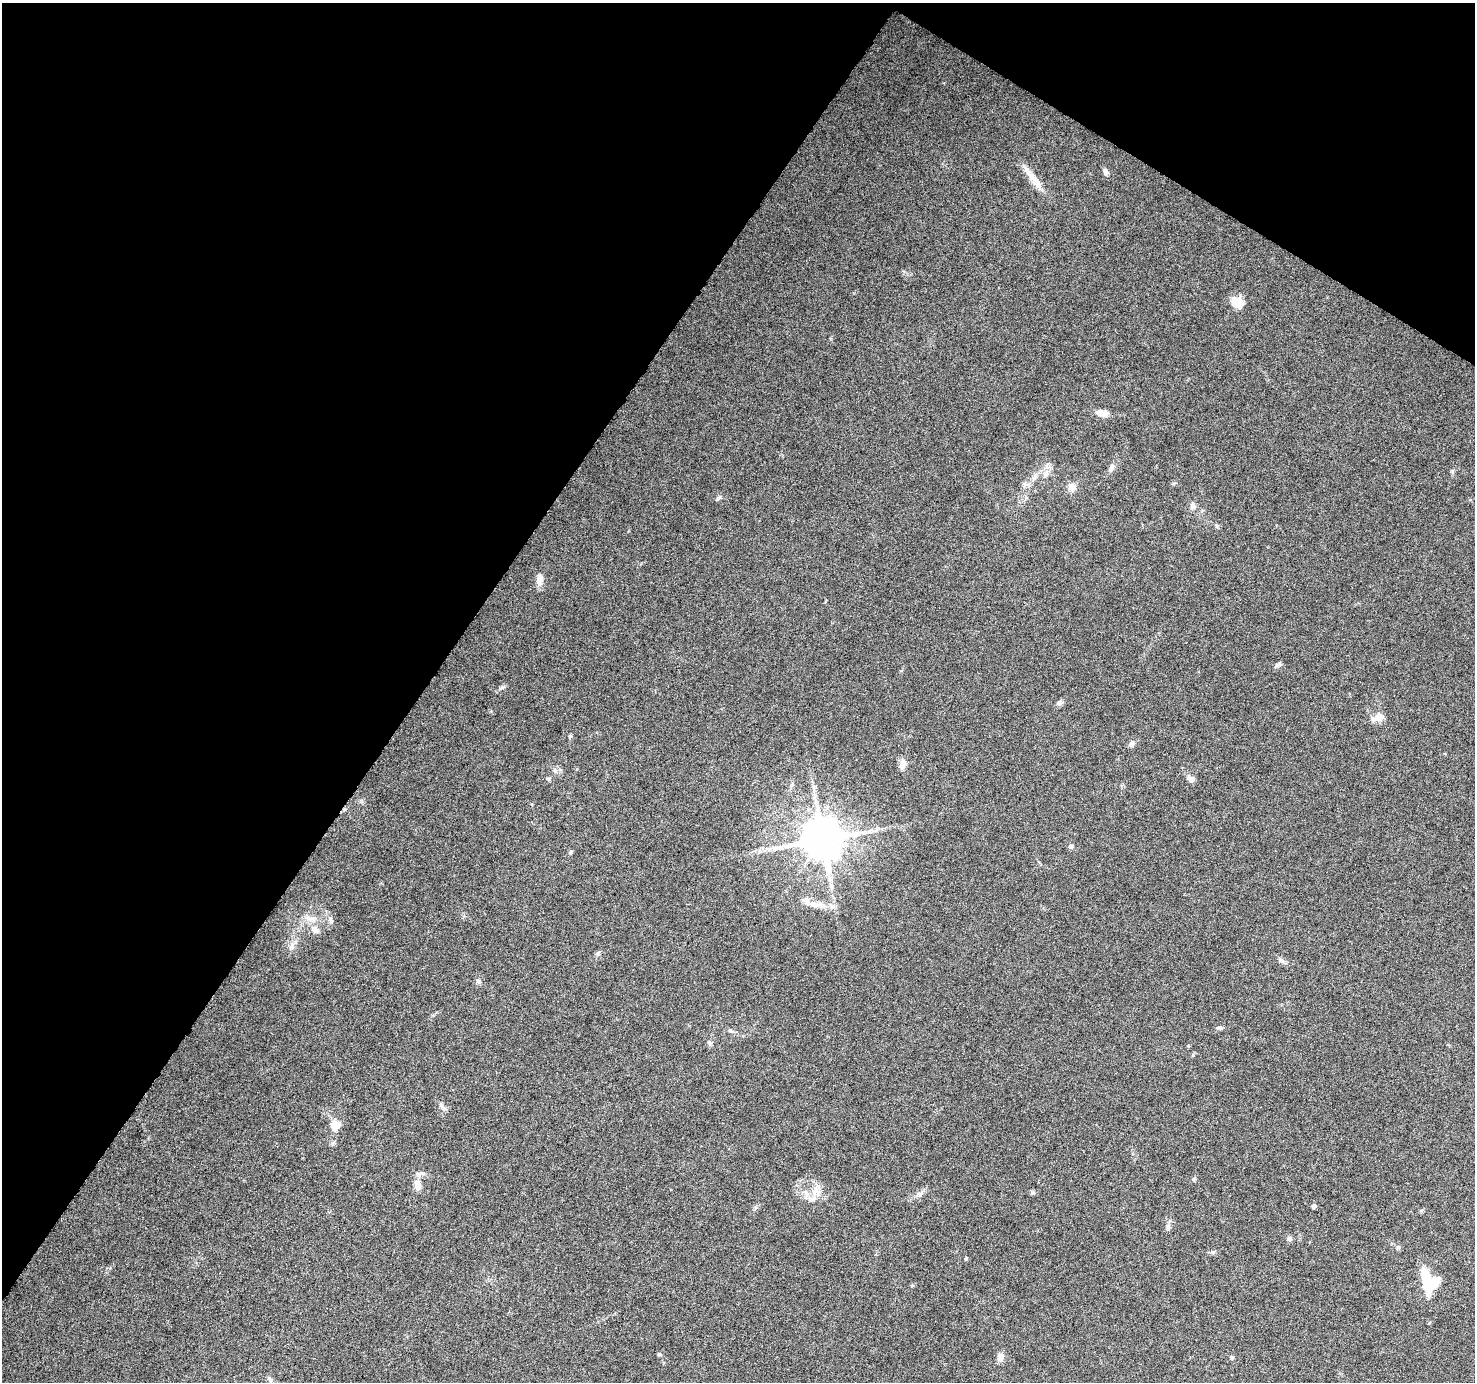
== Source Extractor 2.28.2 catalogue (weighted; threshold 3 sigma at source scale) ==
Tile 2 of 4 x 4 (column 2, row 1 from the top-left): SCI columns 1480-2952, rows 4395-5774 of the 5898 x 5963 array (HDU 1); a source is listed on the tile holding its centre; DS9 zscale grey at full resolution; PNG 1477 x 1384 px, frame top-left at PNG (2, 3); no overlay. Shown black and unused: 34% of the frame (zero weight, under 6 of 12 exposures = <1% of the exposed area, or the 3 px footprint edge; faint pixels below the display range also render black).
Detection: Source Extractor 2.28.2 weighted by HDU 2 'WHT'; one run over the whole footprint, this tile lists its part. Background 0.053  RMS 0.0026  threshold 0.0106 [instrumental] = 3 sigma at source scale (4.09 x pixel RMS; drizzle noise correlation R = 1.36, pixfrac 0.8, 0.0396/0.0396 arcsec/px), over >= 5 px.
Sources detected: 57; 3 inside a brighter object's white glare — not listed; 2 inside a brighter listed object's ellipse — not listed separately; the other 52 listed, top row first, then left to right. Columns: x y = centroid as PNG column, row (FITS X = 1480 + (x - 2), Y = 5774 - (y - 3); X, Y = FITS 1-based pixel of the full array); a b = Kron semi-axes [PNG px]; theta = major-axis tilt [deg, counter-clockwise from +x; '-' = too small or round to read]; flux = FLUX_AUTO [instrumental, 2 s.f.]
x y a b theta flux
1105 172 9 6 -80 0.72
1035 181 32 8 -52 3.5
1237 302 12 9 -42 5.2
1104 413 10 8 -42 1.6
1111 467 11 5 66 0.78
1046 473 9 8 - 1.3
1072 487 10 9 - 1.5
718 498 9 4 27 0.44
1193 505 9 8 - 0.87
540 579 11 7 89 2.1
1277 665 10 4 24 0.54
1059 703 8 6 22 0.59
1378 718 15 8 13 2.1
570 736 5 4 - 0.31
1132 744 9 7 63 0.91
902 764 13 7 77 1.6
555 770 8 5 -63 0.68
1191 779 9 6 -32 1.2
791 785 7 4 71 0.44
871 830 11 4 10 0.97
822 839 11 11 - 940
1071 846 7 6 - 0.59
775 848 10 6 40 1.1
571 852 6 5 - 0.38
830 879 7 4 19 0.5
820 905 15 7 -14 2.1
309 918 13 7 -16 1.6
330 919 10 5 -74 0.77
315 929 14 8 -41 1.6
292 946 12 4 81 0.8
598 953 7 4 46 0.43
1281 961 10 5 -40 0.73
478 981 7 6 - 0.54
1219 1028 8 5 -2 0.52
709 1042 6 4 -1 0.38
445 1109 7 4 -18 0.47
335 1126 15 12 57 2.5
1194 1179 6 4 88 0.33
418 1185 14 9 -82 2.1
816 1191 13 12 - 2.8
1033 1192 6 5 - 0.4
920 1193 7 4 1 0.57
1314 1206 4 4 - 0.73
1168 1228 9 5 -73 0.56
1289 1239 7 6 - 0.61
1212 1252 7 5 16 0.53
966 1259 4 3 - 0.35
1433 1283 16 9 22 8
659 1354 5 5 - 0.29
1000 1357 9 8 - 1.4
1232 1358 5 5 - 0.39
269 1378 9 5 -41 0.6
Unlisted compact peaks at least as high as the median listed source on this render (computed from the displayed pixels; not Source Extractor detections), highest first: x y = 502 688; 1452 471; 1025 484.